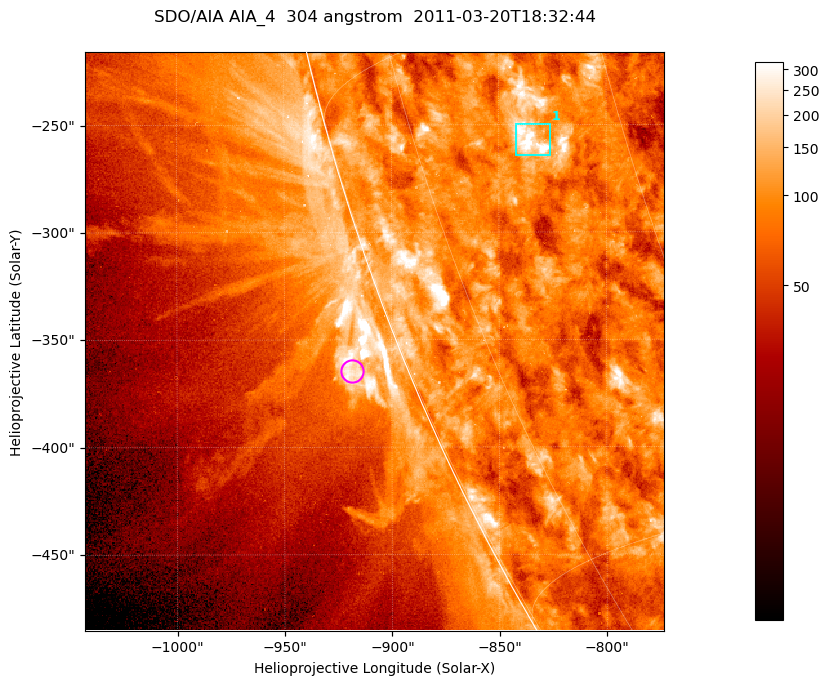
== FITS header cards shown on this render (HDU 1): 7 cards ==
TELESCOP= 'SDO/AIA '           / For AIA: SDO/AIA
INSTRUME= 'AIA_4   '           / For AIA: AIA_ATA1, AIA_ATA2, AIA_ATA3 or AIA_AT
WAVELNTH=                  304 / [angstrom] Wavelength
WAVEUNIT= 'angstrom'           / Wavelength unit: angstrom
DATE-OBS= '2011-03-20T18:32:44.125' / [ISO] Date when observation started; ISO 8
CTYPE1  = 'HPLN-TAN'           / CTYPE1; Typically HPLN
CTYPE2  = 'HPLT-TAN'           / CTYPE2; Typically HPLT

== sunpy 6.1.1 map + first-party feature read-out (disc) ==
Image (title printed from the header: SDO/AIA AIA_4  304 angstrom  2011-03-20T18:32:44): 449 x 449 px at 0.6 arcsec/px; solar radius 964 arcsec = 1606 px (partial field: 1.1% of the solar disc is inside the frame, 45% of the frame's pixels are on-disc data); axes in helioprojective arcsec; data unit not stated in the header (colour bar unlabelled)
Orientation: roll -0.132 deg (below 1 deg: not rotated)
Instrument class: DISC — disc imager (sunpy class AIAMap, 304 A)
Bright regions (active regions / flare kernels): reference = the on-disc median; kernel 5 px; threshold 5 sigma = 154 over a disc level ~87.3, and >= 1.15x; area >= 201 px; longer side >= 5 px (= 3 arcsec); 1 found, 1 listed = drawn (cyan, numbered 1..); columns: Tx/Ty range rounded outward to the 2 arcsec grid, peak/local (2 s.f.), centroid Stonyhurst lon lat
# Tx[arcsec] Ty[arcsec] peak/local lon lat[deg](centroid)
1 -842..-826 -264..-248 4.4 -66 -18
Off-limb structures (1.02-1.3 R_sun): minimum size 100 px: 10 found; the strongest spans PA ~110..115 deg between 1.02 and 1.03 R_sun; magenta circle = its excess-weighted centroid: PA ~110 deg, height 1.03 R_sun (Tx ~-918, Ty ~-364 arcsec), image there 2.3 x the reference